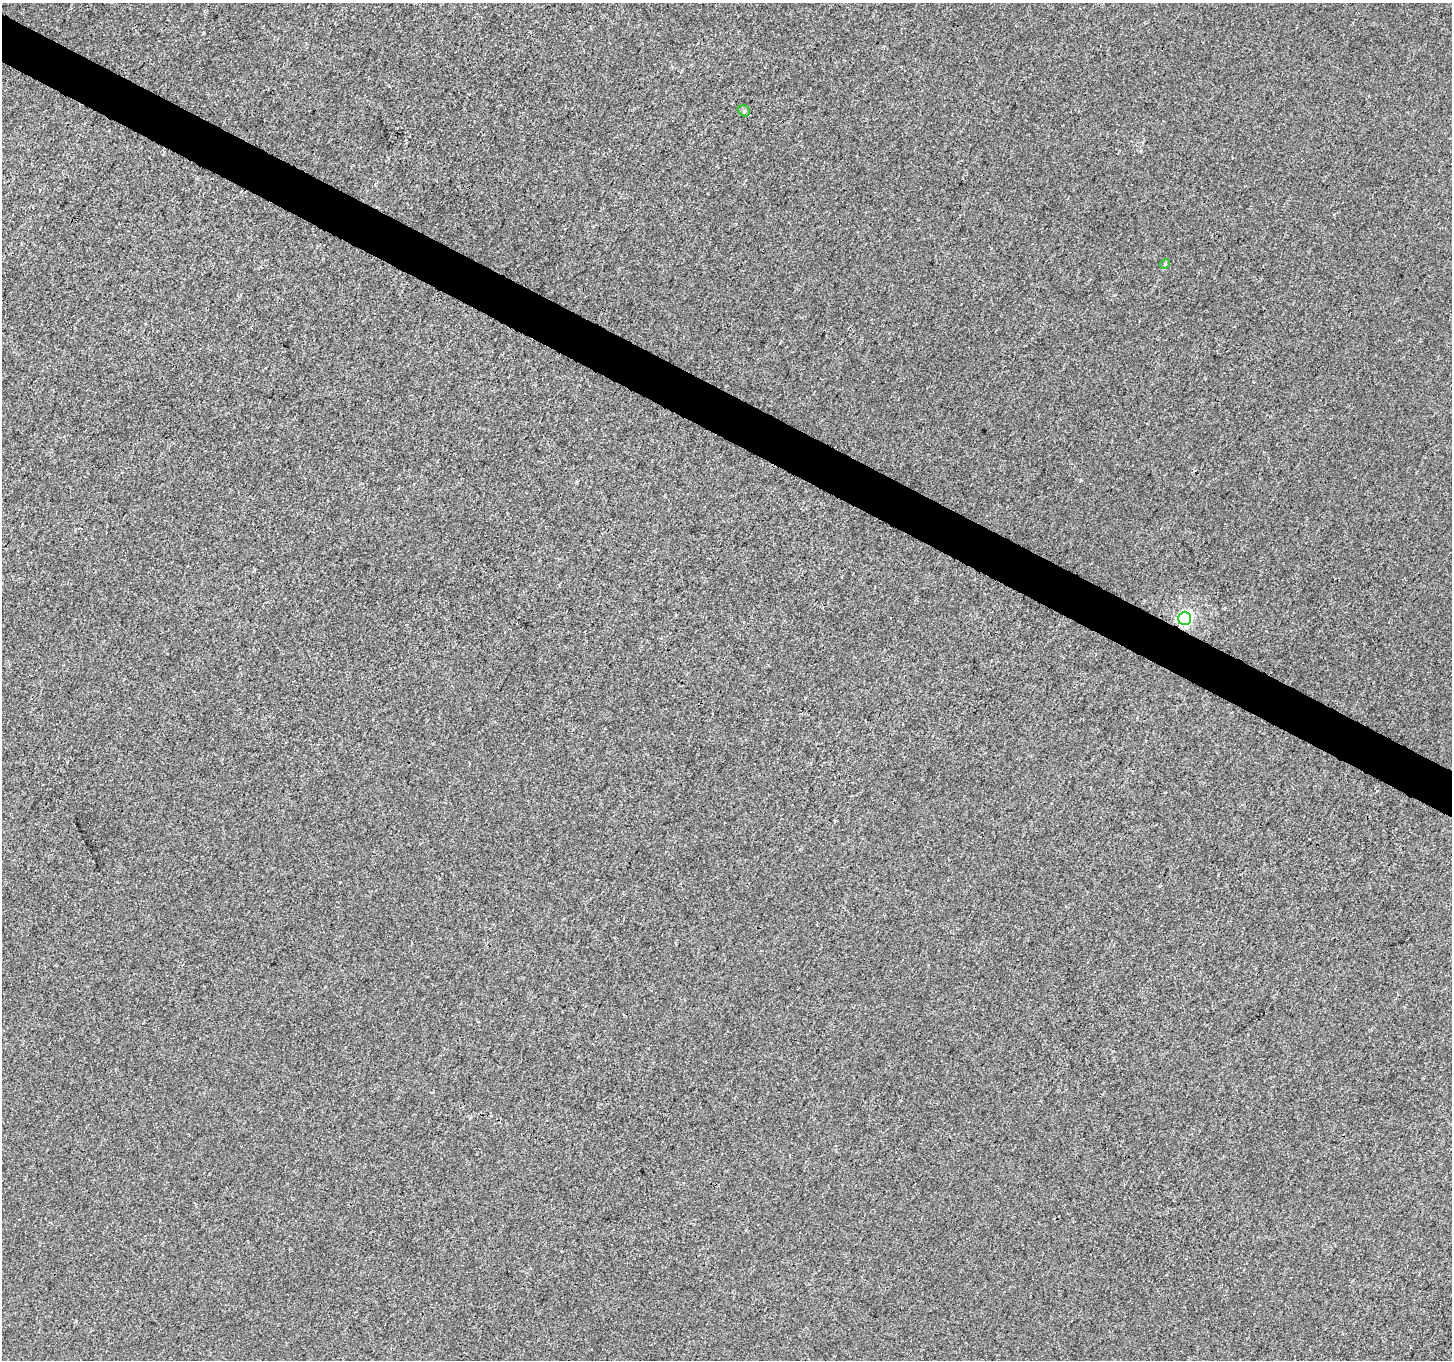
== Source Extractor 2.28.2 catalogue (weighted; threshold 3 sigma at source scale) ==
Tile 11 of 4 x 4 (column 3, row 3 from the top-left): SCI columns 2907-4356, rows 1623-2980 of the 5805 x 5894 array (HDU 1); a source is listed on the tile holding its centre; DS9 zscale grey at full resolution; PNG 1454 x 1362 px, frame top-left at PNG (2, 3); each listed source drawn as its Kron ellipse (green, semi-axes under 4 px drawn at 4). Shown black and unused: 3% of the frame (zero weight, under 3 of 4 exposures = <1% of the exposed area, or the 3 px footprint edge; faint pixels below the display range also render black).
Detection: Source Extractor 2.28.2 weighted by HDU 2 'WHT'; one run over the whole footprint, this tile lists its part. Background 0.00215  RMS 0.0029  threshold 0.0131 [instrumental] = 3 sigma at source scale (4.5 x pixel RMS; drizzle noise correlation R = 1.50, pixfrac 1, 0.0396/0.0396 arcsec/px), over >= 5 px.
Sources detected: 3; all 3 listed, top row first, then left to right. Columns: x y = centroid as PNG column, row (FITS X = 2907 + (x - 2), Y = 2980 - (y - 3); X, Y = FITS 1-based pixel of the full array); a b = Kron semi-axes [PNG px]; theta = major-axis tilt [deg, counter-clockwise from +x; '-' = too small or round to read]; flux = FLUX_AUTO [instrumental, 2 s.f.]
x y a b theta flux
744 111 6 5 - 0.48
1165 264 5 4 - 0.39
1185 618 6 6 - 64
Overlapping masked pixels (flux is a lower limit): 1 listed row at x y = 1185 618